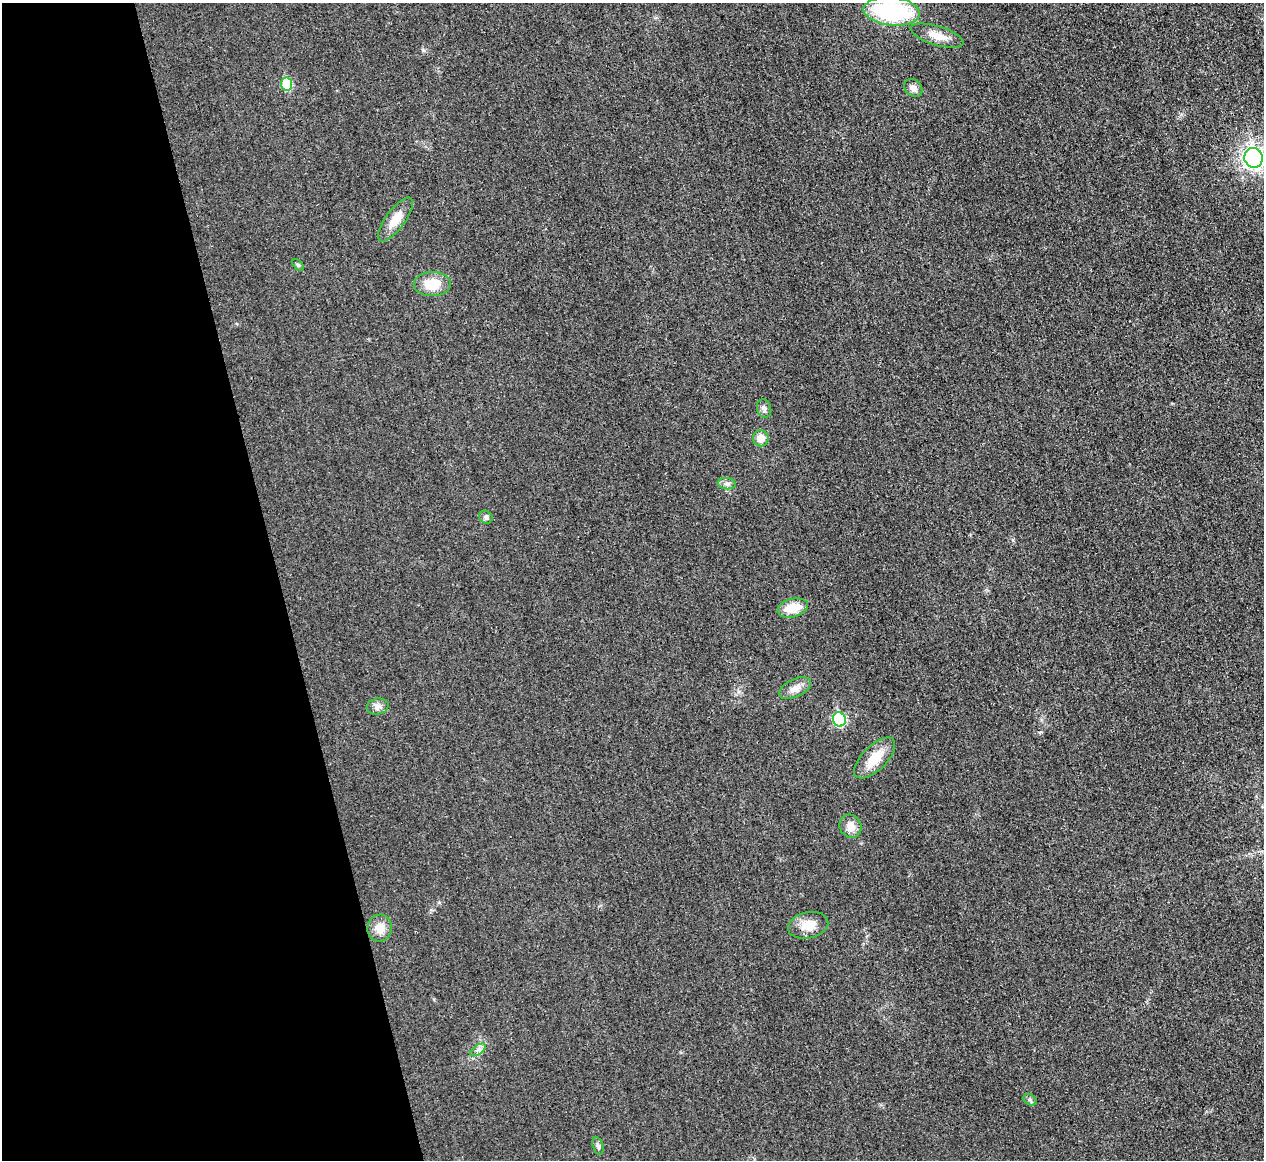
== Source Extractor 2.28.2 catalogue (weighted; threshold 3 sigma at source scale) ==
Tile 5 of 4 x 4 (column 1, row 2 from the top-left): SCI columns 9-1270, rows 2467-3624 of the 5067 x 5048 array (HDU 1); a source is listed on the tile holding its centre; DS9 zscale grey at full resolution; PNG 1266 x 1162 px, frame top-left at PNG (2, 3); each listed source drawn as its Kron ellipse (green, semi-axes under 4 px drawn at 4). Shown black and unused: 22% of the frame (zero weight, under 3 of 4 exposures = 1% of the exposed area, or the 3 px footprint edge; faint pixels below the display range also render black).
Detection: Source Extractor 2.28.2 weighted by HDU 2 'WHT'; one run over the whole footprint, this tile lists its part. Background 0.0224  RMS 0.0056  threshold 0.0253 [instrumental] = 3 sigma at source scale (4.5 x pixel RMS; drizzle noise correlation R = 1.50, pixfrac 1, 0.05/0.05 arcsec/px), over >= 5 px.
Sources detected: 23; all 23 listed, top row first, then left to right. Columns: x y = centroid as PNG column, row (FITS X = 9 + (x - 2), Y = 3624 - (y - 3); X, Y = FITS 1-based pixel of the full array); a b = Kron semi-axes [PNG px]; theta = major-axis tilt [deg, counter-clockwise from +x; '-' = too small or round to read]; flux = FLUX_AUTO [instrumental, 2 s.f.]
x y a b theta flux
892 11 28 14 -6 61
937 36 27 9 -17 7.6
287 84 6 5 - 22
913 88 10 8 -44 3.3
1254 158 10 9 - 140
395 219 26 9 53 9
298 265 7 4 -45 0.9
432 284 18 12 0 13
764 408 9 7 -72 1.9
761 438 8 7 - 6.3
727 484 9 5 -5 1.8
486 517 7 6 - 1.4
793 608 15 9 14 12
795 688 17 9 25 4.7
378 706 11 8 12 2.8
839 719 7 6 - 51
875 758 26 12 45 13
850 826 12 10 -55 5
808 925 20 13 11 9.3
380 928 13 12 - 6.6
478 1050 9 4 37 1.8
1030 1100 7 5 -29 1.1
598 1146 9 5 -74 1.5
Isophote crosses this tile's border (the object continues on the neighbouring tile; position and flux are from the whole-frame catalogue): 2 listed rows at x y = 892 11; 1254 158
Unlisted compact peaks at least as high as the median listed source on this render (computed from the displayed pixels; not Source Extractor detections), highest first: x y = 423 50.